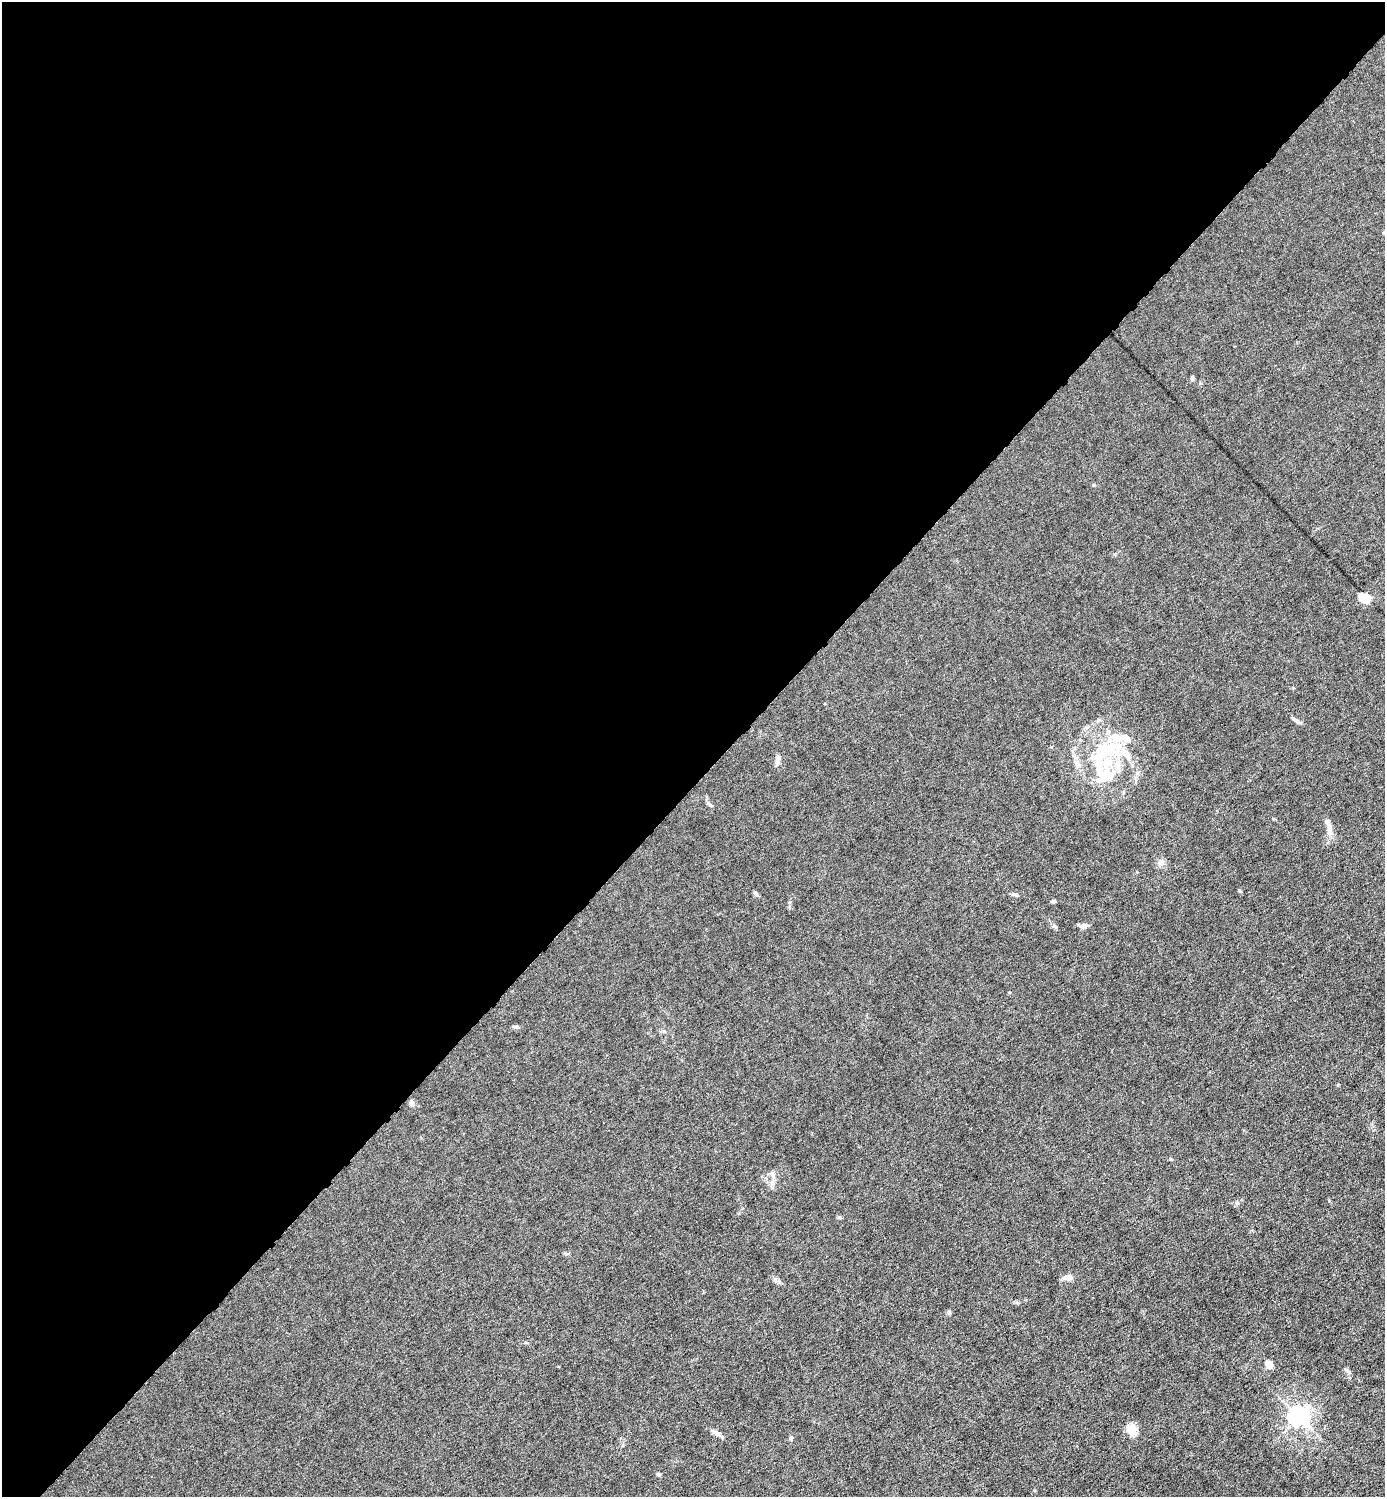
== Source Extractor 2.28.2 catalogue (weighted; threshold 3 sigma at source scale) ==
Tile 5 of 4 x 4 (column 1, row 2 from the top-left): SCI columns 154-1536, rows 2991-4485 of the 5980 x 5980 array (HDU 1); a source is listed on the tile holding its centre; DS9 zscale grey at full resolution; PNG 1387 x 1499 px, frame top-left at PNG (2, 2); no overlay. Shown black and unused: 52% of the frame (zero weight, under 6 of 12 exposures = <1% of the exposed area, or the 3 px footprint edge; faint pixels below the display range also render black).
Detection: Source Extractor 2.28.2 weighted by HDU 2 'WHT'; one run over the whole footprint, this tile lists its part. Background 0.0143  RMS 0.003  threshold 0.0125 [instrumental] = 3 sigma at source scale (4.09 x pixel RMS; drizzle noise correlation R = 1.36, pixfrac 0.8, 0.05/0.05 arcsec/px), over >= 5 px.
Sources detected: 33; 6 inside a brighter listed object's ellipse — not listed separately; the other 27 listed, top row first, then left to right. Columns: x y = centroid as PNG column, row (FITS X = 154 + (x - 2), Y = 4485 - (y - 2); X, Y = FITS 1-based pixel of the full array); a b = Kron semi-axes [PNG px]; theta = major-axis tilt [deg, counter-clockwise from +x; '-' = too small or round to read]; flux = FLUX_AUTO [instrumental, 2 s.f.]
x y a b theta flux
1192 378 6 4 -90 0.6
1364 597 11 7 -21 5.7
1297 721 12 5 -35 0.81
1109 749 55 20 28 19
777 761 15 5 81 1.3
1109 776 27 19 43 8.3
709 804 11 4 -49 0.65
1329 830 22 6 -89 2
1161 862 8 8 - 1.6
1240 890 5 3 - 0.33
756 894 7 4 -45 0.73
1016 895 9 4 -17 0.6
1053 901 5 4 - 0.49
1054 926 9 4 -35 0.57
1084 926 11 7 23 1.1
516 1027 8 5 -2 0.57
412 1103 8 5 -80 1
1171 1159 5 3 - 0.28
772 1183 10 5 89 1.1
839 1218 7 3 -8 0.36
1068 1277 10 6 5 2.4
949 1313 7 5 78 0.44
1268 1364 7 6 - 3.3
1298 1416 7 6 - 170
1131 1430 18 12 -74 3
716 1433 15 6 -30 1.3
791 1438 6 5 - 0.59
Unlisted compact peaks at least as high as the median listed source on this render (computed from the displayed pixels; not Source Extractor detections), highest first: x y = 658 1474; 1338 1085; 1347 1370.